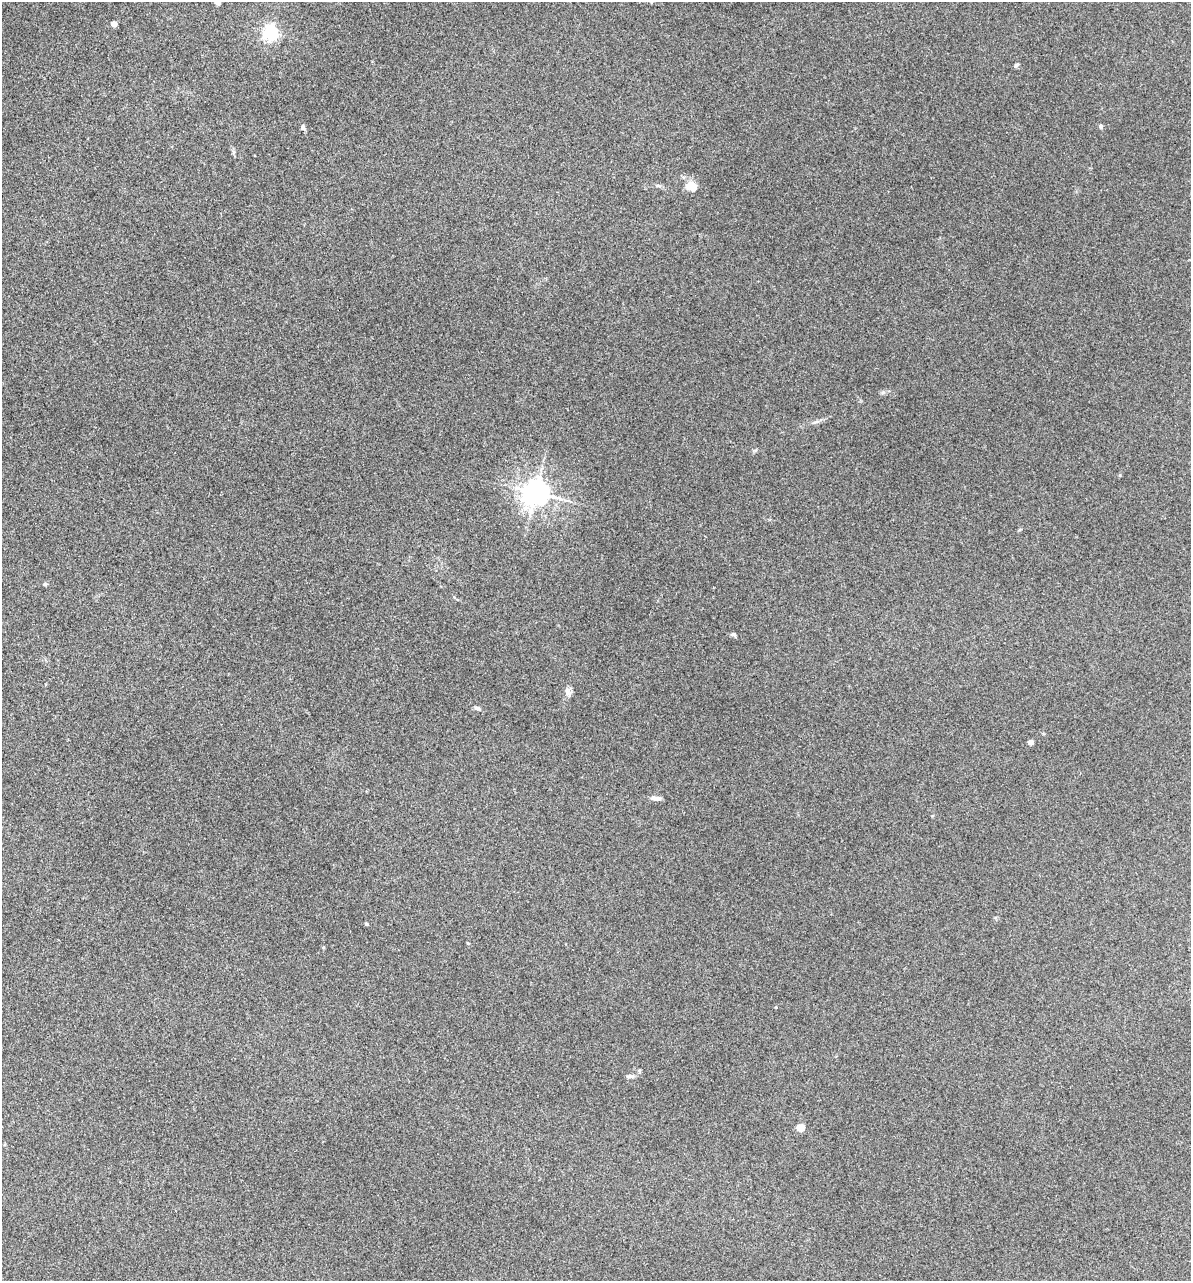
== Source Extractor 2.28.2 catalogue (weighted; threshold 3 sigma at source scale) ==
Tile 11 of 4 x 4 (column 3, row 3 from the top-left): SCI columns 2736-3924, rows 1669-2947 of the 5353 x 5896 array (HDU 1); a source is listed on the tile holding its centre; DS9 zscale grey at full resolution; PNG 1193 x 1283 px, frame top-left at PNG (2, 2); no overlay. Nothing masked; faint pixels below the display range render black.
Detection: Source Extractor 2.28.2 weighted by HDU 2 'WHT'; one run over the whole footprint, this tile lists its part. Background 0.0739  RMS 0.0068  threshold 0.0305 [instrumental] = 3 sigma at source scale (4.5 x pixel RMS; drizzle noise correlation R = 1.50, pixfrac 1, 0.05/0.05 arcsec/px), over >= 5 px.
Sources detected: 18; all 18 listed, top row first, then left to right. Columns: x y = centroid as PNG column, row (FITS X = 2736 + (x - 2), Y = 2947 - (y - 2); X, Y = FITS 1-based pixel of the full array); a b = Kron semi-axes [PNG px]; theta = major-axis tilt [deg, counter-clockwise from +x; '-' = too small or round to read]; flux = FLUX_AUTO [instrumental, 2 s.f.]
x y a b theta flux
218 2 4 4 - 6.4
114 24 4 4 - 8
271 33 6 6 - 140
1017 65 7 4 28 1.1
1101 126 4 4 - 2
303 127 7 5 -82 1.5
658 186 6 4 -18 0.98
690 186 13 9 -14 8.9
536 493 8 7 - 780
45 584 5 5 - 0.86
734 634 5 5 - 1.3
568 693 12 8 -57 2.6
477 708 9 5 -25 1.5
1031 742 4 4 - 6.1
656 798 13 5 -8 2.4
366 924 4 4 - 0.98
630 1076 11 4 -2 1.6
800 1128 5 4 - 19
Isophote crosses this tile's border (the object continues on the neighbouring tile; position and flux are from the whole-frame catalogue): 1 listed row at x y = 218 2